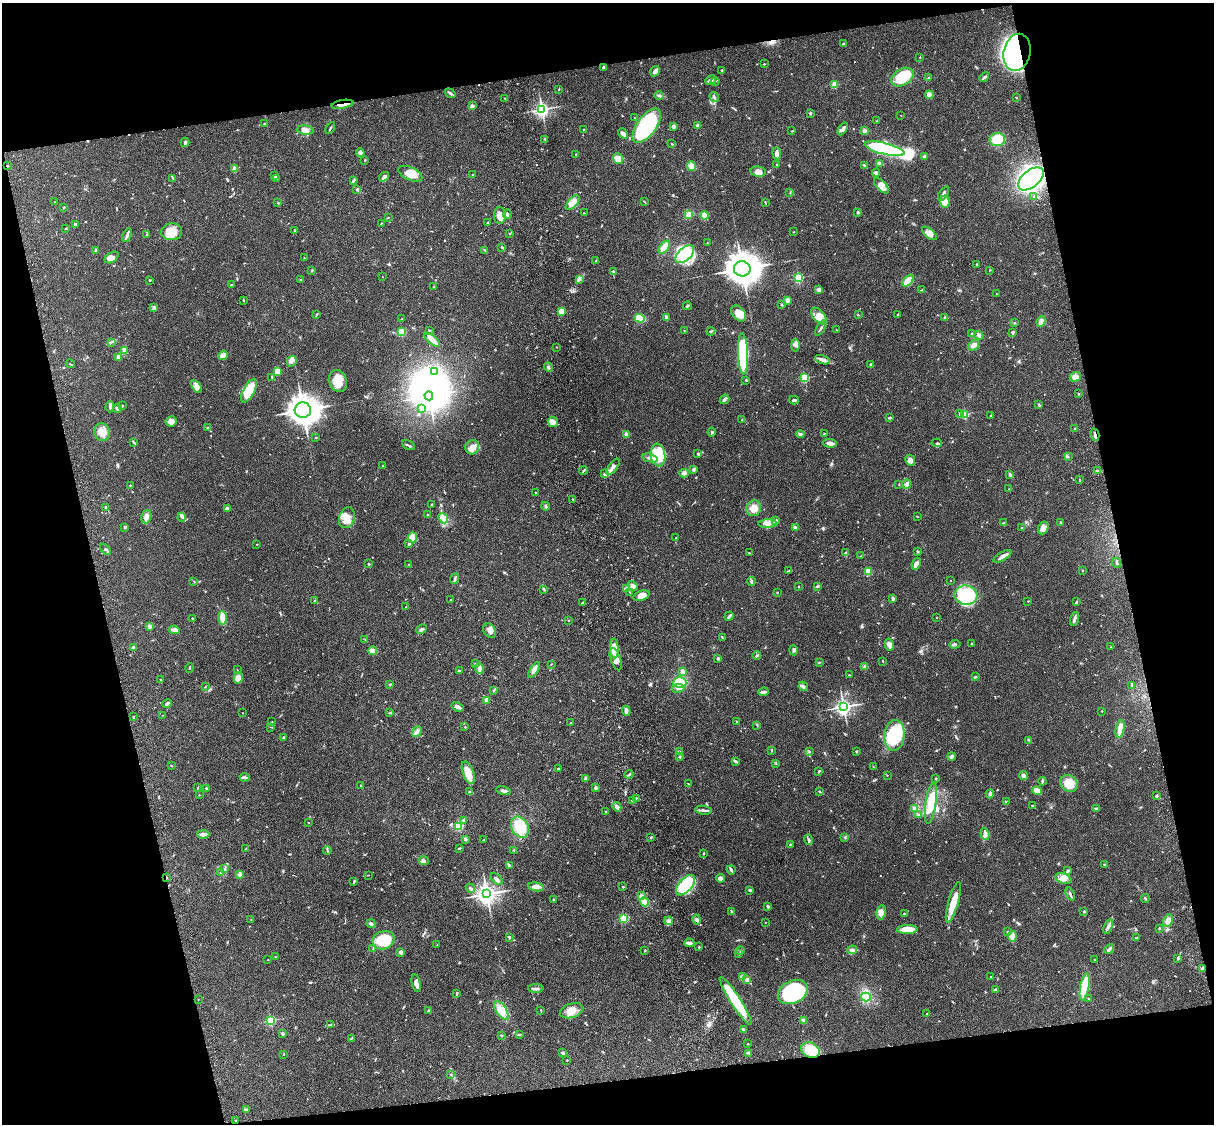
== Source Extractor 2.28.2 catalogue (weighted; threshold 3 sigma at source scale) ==
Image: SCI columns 122-4969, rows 278-4763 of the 5088 x 4927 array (HDU 1 of 3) = the unmasked area's bounding box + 8 px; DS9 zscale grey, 4 x 4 block average (1 PNG px = mean of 4 x 4 image px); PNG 1216 x 1126 px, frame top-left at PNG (2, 3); each listed source drawn as its Kron ellipse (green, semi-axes under 4 px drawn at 4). Shown black and unused: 25% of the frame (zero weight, under 3 of 4 exposures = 6% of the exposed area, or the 3 px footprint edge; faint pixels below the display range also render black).
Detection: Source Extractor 2.28.2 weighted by HDU 2 'WHT'. Background 0.0821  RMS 0.006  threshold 0.0271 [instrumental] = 3 sigma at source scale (4.5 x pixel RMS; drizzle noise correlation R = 1.50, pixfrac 1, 0.05/0.05 arcsec/px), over >= 5 px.
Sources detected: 767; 2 too faint to see at this stretch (4 x 4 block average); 5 inside a brighter object's white glare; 6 cosmic-ray / hot-pixel residue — neither listed nor drawn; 15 coinciding with a brighter row at this scale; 38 inside a brighter listed object's ellipse — not listed separately; of the other 701, all 500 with FLUX_AUTO >= 1.56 (the completeness limit of this list) listed and drawn (201 fainter detections not listed), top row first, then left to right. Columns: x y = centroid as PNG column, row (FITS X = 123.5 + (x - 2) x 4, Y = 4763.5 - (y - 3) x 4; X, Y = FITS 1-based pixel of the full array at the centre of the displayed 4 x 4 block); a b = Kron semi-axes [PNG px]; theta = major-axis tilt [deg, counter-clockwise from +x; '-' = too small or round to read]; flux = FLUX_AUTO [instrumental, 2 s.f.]
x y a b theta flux
843 44 3 2 - 5.4
1017 52 19 13 77 2000
920 57 2 2 - 2
764 64 2 2 - 2.6
603 67 2 2 - 4.6
722 70 3 2 - 2.9
655 71 5 3 - 16
903 77 12 8 31 130
984 77 5 2 - 8.3
929 78 3 2 - 2.7
711 80 6 3 29 10
715 82 4 2 - 3.1
834 85 2 2 - 170
559 89 2 2 - 1.8
450 93 6 2 -35 6.8
929 95 4 3 - 22
659 96 4 2 - 5.8
714 97 5 2 - 6.4
1017 98 2 2 - 1.8
505 99 3 2 - 2.9
342 104 11 2 9 19
472 106 2 2 - 38
542 109 3 2 - 1200
810 113 3 2 - 3.8
901 115 2 2 - 2
635 118 4 2 - 1.9
877 120 3 2 - 1.7
264 123 3 2 - 2.4
647 126 20 9 55 460
674 126 4 3 - 7.6
698 126 2 2 - 43
330 128 6 2 59 4.8
584 129 2 2 - 1.6
843 129 7 3 59 11
305 130 8 4 -5 22
792 131 2 2 - 4.1
864 131 2 2 - 62
623 133 6 3 -50 11
545 139 3 2 - 3
997 140 8 6 9 95
185 142 5 3 - 7
672 144 3 2 - 3
885 149 20 5 -13 530
360 152 4 3 - 16
777 153 6 3 -83 12
576 155 2 2 - 1.9
924 156 2 2 - 27
618 158 6 5 - 25
365 160 2 2 - 1.9
879 163 4 3 - 11
776 165 3 2 - 2.3
864 165 3 2 - 2.9
7 166 2 2 - 3.3
692 166 5 4 - 29
235 169 2 2 - 92
758 171 8 5 -8 20
876 173 4 2 - 9.9
410 174 13 6 -25 47
473 175 2 2 - 2.5
274 176 3 2 - 2.9
384 177 5 3 - 11
173 178 4 2 - 2.8
276 178 3 2 - 2.5
1031 179 15 8 39 810
353 181 4 2 - 6.2
881 186 9 4 -46 34
357 189 4 3 - 4.9
790 193 3 2 - 2.4
944 194 8 2 58 9.4
1034 196 2 2 - 1.8
55 202 2 2 - 1.6
644 202 3 2 - 2.2
765 202 3 2 - 2.9
945 202 6 4 -87 40
278 203 2 2 - 8.6
573 203 9 4 48 42
64 207 2 2 - 3.2
858 212 2 2 - 6.7
584 213 2 2 - 1.8
507 214 5 3 - 6.2
500 215 8 6 -89 25
689 215 3 2 - 35
704 216 4 4 - 33
388 217 2 2 - 1.9
488 222 3 2 - 2.3
381 223 2 2 - 1.7
75 224 2 2 - 7.9
66 228 2 2 - 3.2
295 230 2 2 - 3.4
172 232 10 8 2 58
794 232 2 2 - 1.7
509 233 2 2 - 1.7
929 233 9 4 -40 23
127 235 7 2 67 8.5
147 235 2 2 - 2.5
707 243 2 2 - 2.5
664 247 7 3 52 46
502 248 2 2 - 2.2
96 250 2 2 - 8.9
485 250 3 2 - 2.5
685 254 11 6 42 79
112 257 8 5 35 15
304 258 2 2 - 2.1
596 261 2 2 - 2.5
976 264 3 2 - 2.1
742 269 8 7 - 6300
312 270 3 2 - 2
989 270 2 2 - 1.7
613 271 3 2 - 2.7
382 277 2 2 - 2.4
798 278 2 2 - 410
301 279 2 2 - 1.9
580 279 3 2 - 2.4
150 280 3 2 - 2.7
908 281 7 4 43 47
231 285 2 2 - 3.2
434 287 3 2 - 3.4
819 290 4 3 - 13
922 290 3 2 - 3.7
996 294 2 2 - 2.6
243 300 3 2 - 3.2
787 300 2 2 - 89
782 305 2 2 - 4.5
687 306 4 2 - 6.5
154 308 3 2 - 15
561 311 2 2 - 130
739 313 9 6 -47 34
317 314 4 2 - 3
858 315 2 2 - 1.9
897 315 3 2 - 1.9
819 316 10 5 -47 29
666 317 4 2 - 4.5
945 317 3 2 - 5.7
640 318 5 4 - 71
402 319 2 2 - 3.3
1041 321 5 4 - 12
1014 322 2 2 - 2.1
821 328 8 2 59 7.3
429 330 2 2 - 1.9
684 330 2 2 - 1.8
836 330 3 2 - 1.7
711 331 4 2 - 3.7
402 332 2 2 - 210
1012 332 3 2 - 5.3
972 334 3 2 - 6.4
979 335 4 4 - 7.7
432 340 10 4 -39 25
111 342 2 2 - 2
795 345 6 3 -87 10
974 345 6 4 38 16
556 347 2 2 - 1.7
125 351 4 3 - 6.9
743 354 20 5 -88 340
223 355 5 3 - 37
118 357 2 2 - 73
823 360 8 4 -18 16
292 361 5 4 - 14
70 364 4 2 - 2.1
871 364 2 2 - 6
548 367 4 3 - 6.4
278 371 3 3 - 43
435 371 2 2 - 8.9
272 377 3 2 - 2.7
1075 377 5 4 - 27
805 378 2 2 - 270
746 380 2 2 - 2.3
338 381 11 8 -69 52
196 386 7 4 -56 16
249 391 13 5 62 120
1078 394 2 2 - 3.5
429 396 4 4 - 3200
725 399 5 3 - 9.4
794 400 5 2 - 5.8
1039 404 2 2 - 4.3
122 406 2 2 - 2.4
110 407 5 3 - 7.9
421 408 2 2 - 2.6
117 409 4 3 - 5.8
303 410 8 7 - 4100
960 413 3 2 - 3.4
964 414 2 2 - 260
990 415 2 2 - 1.7
889 418 3 2 - 4.6
742 420 2 2 - 2.2
171 421 5 5 - 22
553 422 5 5 - 14
208 428 3 2 - 2.6
1075 428 3 2 - 1.8
102 432 9 7 -66 43
712 432 4 2 - 5.6
626 434 2 2 - 39
800 434 4 3 - 6.8
824 434 3 2 - 1.8
1095 435 6 2 -77 9.6
316 438 2 2 - 2.6
133 442 4 2 - 4.4
830 443 7 3 -3 15
937 443 5 2 - 4.5
408 445 7 2 -27 6
472 447 7 6 - 26
697 453 3 2 - 2.5
658 455 11 7 -82 140
1068 457 2 2 - 2.1
650 458 8 3 -14 11
910 460 5 5 - 17
383 466 2 2 - 1.9
613 467 9 3 54 21
584 470 4 2 - 4.3
693 470 3 2 - 3
1097 470 2 2 - 1.9
684 473 5 3 - 10
604 474 2 2 - 18
1010 475 3 2 - 12
1079 479 2 2 - 2.2
899 484 2 2 - 1.8
907 484 4 3 - 7.7
130 485 2 2 - 2
1009 489 2 2 - 2.1
535 492 2 2 - 2
573 499 3 2 - 1.9
432 504 2 2 - 2
545 506 4 2 - 5.6
105 507 2 2 - 4.5
754 508 8 7 - 39
227 509 4 3 - 14
427 515 2 2 - 1.7
917 516 3 2 - 1.8
146 517 7 5 72 17
181 517 4 2 - 5.1
347 518 11 7 70 38
443 518 5 4 - 56
775 521 4 3 - 10
1060 522 2 2 - 3.7
1004 523 3 2 - 2.7
768 524 9 3 2 13
124 527 3 2 - 3.3
795 528 4 3 - 7.7
1022 528 2 2 - 4.2
1043 528 6 5 - 16
413 537 5 4 - 38
676 538 2 2 - 2
257 544 2 2 - 3.5
409 544 3 2 - 3.9
106 549 7 2 -48 5.7
917 551 2 2 - 5.5
749 553 3 2 - 2
846 553 3 2 - 2.8
861 556 3 2 - 2.8
1002 556 10 2 31 18
1117 563 5 2 - 6.2
369 564 2 2 - 4.5
409 564 2 2 - 3.4
916 564 6 4 68 20
1083 570 2 2 - 2.7
789 571 4 2 - 5.7
868 572 4 3 - 37
455 578 5 2 - 7.6
194 581 2 2 - 1.7
751 581 4 2 - 4.8
951 581 2 2 - 1.8
633 586 5 4 - 11
799 586 2 2 - 2.2
817 586 3 2 - 5.6
544 589 3 2 - 4.2
626 589 4 3 - 13
630 592 2 2 - 1.9
777 592 2 2 - 2.6
966 595 11 9 -5 260
642 596 8 4 21 31
893 599 4 2 - 9.3
450 600 2 2 - 2.3
314 601 2 2 - 2.2
1028 601 2 2 - 1.9
1076 602 3 2 - 3.6
583 603 3 2 - 8.3
406 607 2 2 - 2
729 616 5 2 - 8.5
936 617 2 2 - 3.9
192 618 2 2 - 2.4
222 618 7 3 -85 49
1074 619 7 2 74 11
569 621 2 2 - 3
150 626 3 2 - 18
421 629 5 2 - 8.3
174 630 5 3 - 22
490 631 8 5 -56 17
722 637 4 2 - 2.5
365 640 2 2 - 1.9
972 643 2 2 - 1.8
889 644 6 4 -77 18
955 644 6 2 7 5.2
1111 647 2 2 - 1.6
133 648 2 2 - 29
614 648 10 4 -87 60
793 650 5 3 - 7.2
373 651 4 3 - 28
757 656 4 2 - 4.1
718 658 3 3 - 5.2
616 659 11 5 -72 27
883 661 3 2 - 2.2
819 662 3 2 - 3.3
475 664 2 2 - 2.4
551 664 2 2 - 1.7
865 667 3 3 - 6.1
190 668 5 2 - 3
479 669 5 3 - 13
237 670 2 2 - 1.8
534 670 9 3 59 23
459 671 3 2 - 7.1
682 671 4 3 - 13
849 675 2 2 - 1.8
975 677 3 2 - 3.1
238 678 6 4 78 25
161 680 3 2 - 2.8
680 683 6 5 - 92
390 684 3 2 - 4.2
205 686 2 2 - 2.4
803 686 5 3 - 11
1131 686 3 2 - 2.6
678 688 6 3 9 9.8
494 690 4 2 - 3.3
763 692 5 2 - 14
487 700 2 2 - 85
167 703 5 2 - 8.4
458 707 6 3 -21 11
843 707 3 3 - 1100
626 711 5 2 - 15
1102 711 2 2 - 2.6
243 713 2 2 - 2.2
390 713 3 2 - 2.4
163 715 2 2 - 1.7
133 717 2 2 - 5.3
736 721 2 2 - 2.4
272 722 2 2 - 2.8
571 723 2 2 - 2.6
757 725 3 2 - 1.7
271 727 3 2 - 1.6
465 727 2 2 - 2.9
1120 729 9 3 79 41
417 731 5 3 - 11
894 735 15 10 84 240
284 737 4 2 - 3.7
1029 740 2 2 - 1.6
771 750 3 2 - 3.1
809 751 2 2 - 2
679 752 3 2 - 4.1
857 752 4 2 - 2.7
951 756 4 3 - 10
680 757 2 2 - 7.1
735 761 4 2 - 6.9
776 763 2 2 - 2.5
171 766 2 2 - 3.3
873 767 2 2 - 1.7
558 769 2 2 - 5.2
819 771 2 2 - 1.9
468 773 12 5 -70 38
629 774 4 2 - 4.3
887 775 2 2 - 2.1
1023 775 4 3 - 6.5
245 777 5 2 - 10
936 778 2 2 - 3.4
585 779 3 2 - 12
1042 781 4 2 - 5.7
1069 783 9 8 - 70
689 784 2 2 - 1.9
360 786 2 2 - 2.1
198 788 2 2 - 1.8
206 788 3 2 - 5.6
595 788 2 2 - 36
504 791 7 3 -13 9.5
819 791 3 2 - 3.1
1037 791 5 3 - 31
469 792 2 2 - 2.6
990 794 4 2 - 9.7
199 795 2 2 - 1.7
1157 796 3 2 - 4.7
636 798 3 2 - 2.7
632 800 3 2 - 3.3
1006 801 3 2 - 2.7
931 803 21 5 82 74
1033 806 4 2 - 3.8
617 807 5 4 - 11
915 808 4 3 - 7.7
1097 809 2 2 - 1.7
703 810 8 2 -6 11
606 812 2 2 - 3.7
918 815 2 2 - 1.9
463 820 3 2 - 2.8
308 823 2 2 - 5.2
459 826 2 2 - 300
520 827 11 8 -61 81
203 834 6 3 -1 16
985 834 6 4 -69 13
651 837 2 2 - 3.6
844 837 4 2 - 2.1
465 839 2 2 - 12
483 840 2 2 - 1.9
808 840 5 3 - 6.7
790 844 3 2 - 3.3
460 848 3 2 - 3.2
246 849 2 2 - 1.6
327 850 4 2 - 2.9
514 850 3 2 - 3.4
703 853 3 2 - 3.6
424 861 5 3 - 7.9
1104 864 3 2 - 2.2
509 866 3 2 - 6.8
225 868 2 2 - 1.8
731 870 4 2 - 11
1068 871 3 2 - 4
220 872 2 2 - 2.3
240 874 2 2 - 63
368 875 3 2 - 1.6
167 878 2 2 - 2.5
720 878 4 4 - 11
1063 878 8 5 -21 22
497 879 7 3 -41 11
354 881 3 2 - 5.2
686 885 12 6 49 220
536 887 8 3 -10 14
623 887 2 2 - 11
470 888 5 2 - 7
750 890 4 2 - 5.4
487 894 4 4 - 2100
1070 894 7 2 -68 6.8
641 896 3 3 - 19
553 899 2 2 - 4.5
1145 899 4 2 - 3.8
644 902 5 4 - 29
953 902 21 5 74 73
768 906 2 2 - 8.6
731 911 4 2 - 2.7
1084 911 2 2 - 5.7
881 912 7 4 83 16
904 914 2 2 - 3.1
624 918 2 2 - 280
251 919 2 2 - 1.7
697 920 5 3 - 8.2
669 921 4 3 - 13
1168 921 6 4 63 21
765 923 2 2 - 1.6
371 924 4 3 - 10
1108 927 7 3 71 10
1159 928 2 2 - 12
907 930 10 4 3 49
1008 931 2 2 - 3.1
1012 936 5 4 - 23
509 937 3 2 - 4.3
1137 938 3 2 - 2.7
383 940 11 9 21 160
689 943 5 2 - 18
437 945 3 2 - 1.8
699 947 2 2 - 2.8
373 949 2 2 - 3
1109 949 5 3 - 7.3
852 950 5 3 - 11
645 951 3 2 - 3.3
741 951 2 2 - 12
401 952 2 2 - 51
739 954 2 2 - 2.7
275 956 2 2 - 1.9
1178 958 3 2 - 5.8
268 960 2 2 - 3.9
1094 960 2 2 - 1.8
1202 968 3 2 - 7.9
990 976 2 2 - 1.9
742 977 2 2 - 59
747 980 2 2 - 47
416 983 9 3 -79 20
1085 987 14 4 80 120
536 989 8 3 1 10
996 990 4 2 - 8.5
793 992 15 11 25 360
456 993 3 2 - 2.7
866 997 5 4 - 53
1089 998 2 2 - 2.9
198 999 2 2 - 2.8
736 1001 28 5 -57 190
501 1010 10 5 -56 57
429 1011 3 2 - 5.3
541 1011 3 2 - 2.6
571 1011 12 7 17 46
927 1014 2 2 - 2.3
270 1020 2 2 - 450
803 1020 3 3 - 6.4
330 1025 3 2 - 3.5
744 1030 4 3 - 9.4
283 1034 3 3 - 5.7
502 1035 2 2 - 4.4
519 1035 4 2 - 3.8
351 1039 3 2 - 2
748 1044 2 2 - 1.8
810 1050 10 7 -26 110
563 1053 3 2 - 7.5
749 1053 2 2 - 3
283 1054 2 2 - 1.8
567 1060 2 2 - 2.3
451 1074 2 2 - 4
246 1109 2 2 - 2.4
236 1121 3 2 - 2.2
Overlapping masked pixels (flux is a lower limit): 7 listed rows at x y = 1017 52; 342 104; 7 166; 1095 435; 167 878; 1202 968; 236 1121
Diffuse or blended objects may show on this block-average render without a row.